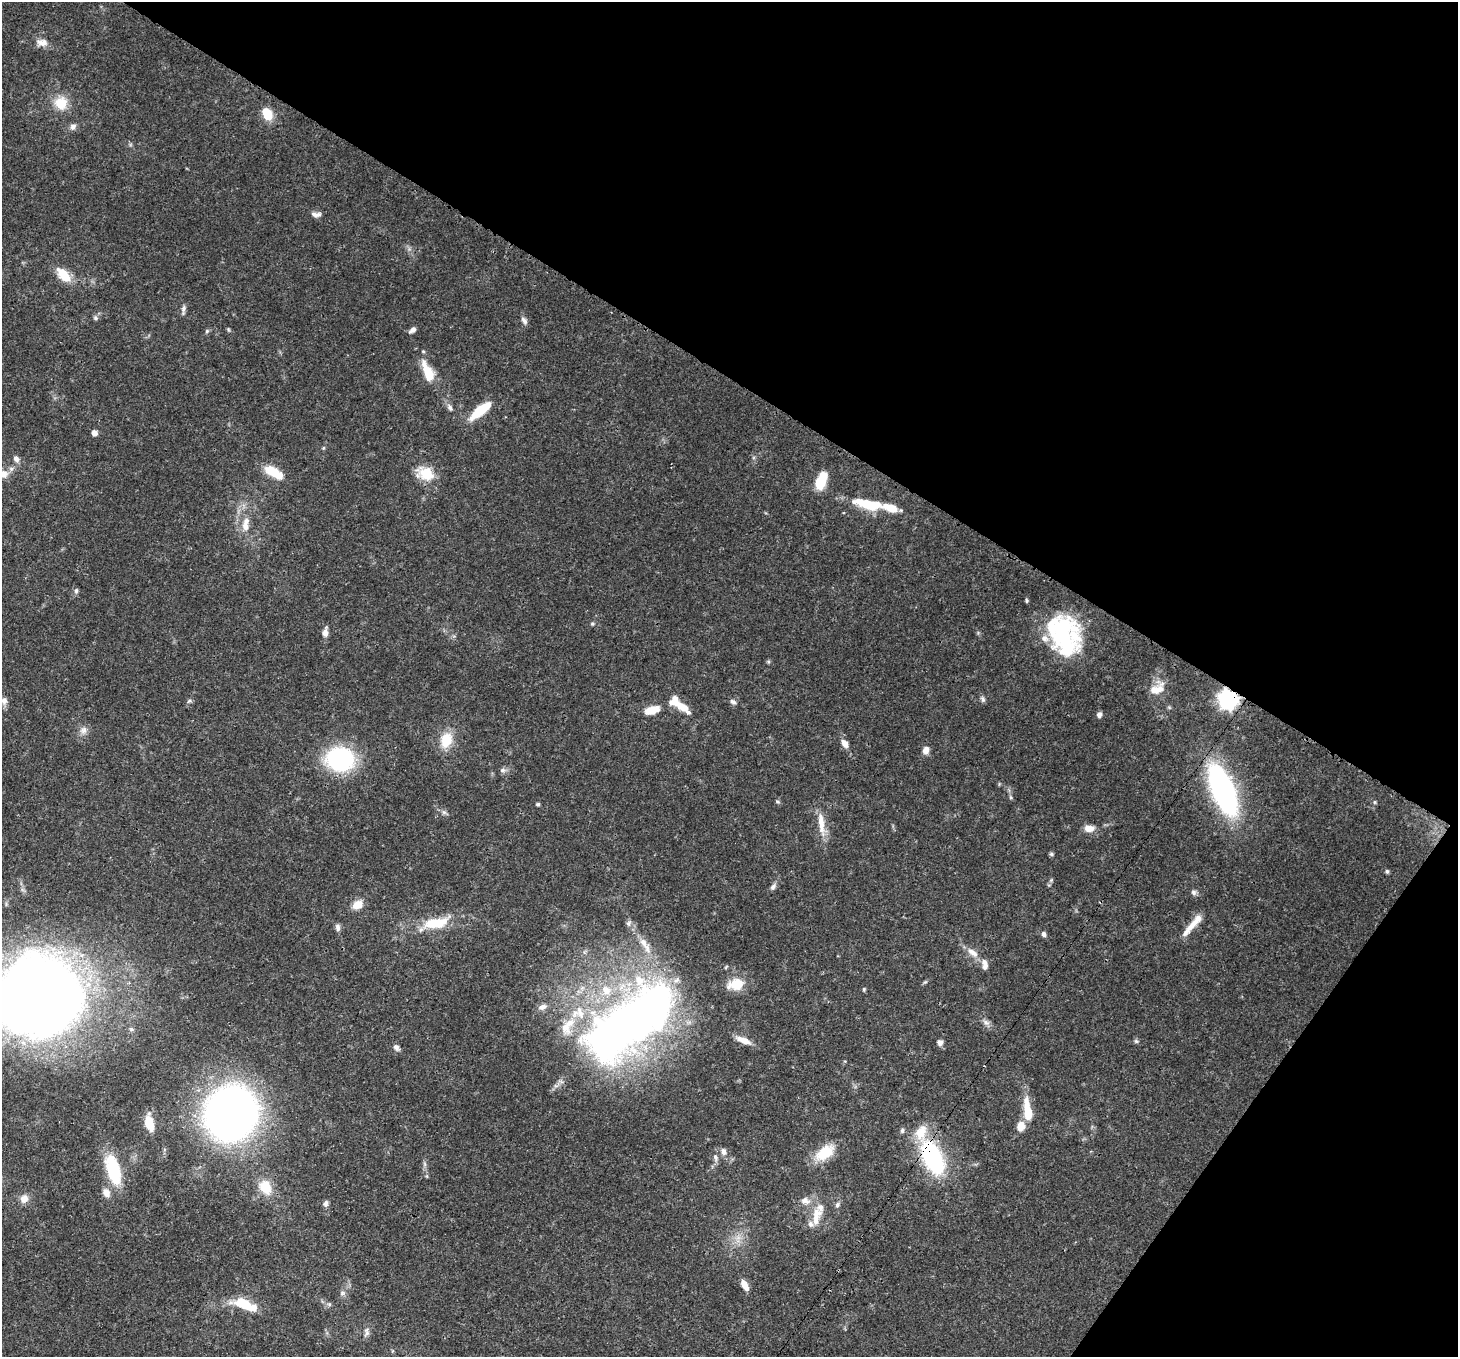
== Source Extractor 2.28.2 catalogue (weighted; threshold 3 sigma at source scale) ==
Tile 8 of 4 x 4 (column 4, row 2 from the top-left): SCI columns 4447-5902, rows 3070-4424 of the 5972 x 6065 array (HDU 1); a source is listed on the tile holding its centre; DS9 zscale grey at full resolution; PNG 1460 x 1359 px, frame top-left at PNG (2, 2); no overlay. Shown black and unused: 33% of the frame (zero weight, under 3 of 4 exposures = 8% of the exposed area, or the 3 px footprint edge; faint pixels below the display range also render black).
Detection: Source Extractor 2.28.2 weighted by HDU 2 'WHT'; one run over the whole footprint, this tile lists its part. Background 0.0538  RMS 0.0028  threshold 0.0127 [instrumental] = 3 sigma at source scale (4.5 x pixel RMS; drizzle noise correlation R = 1.50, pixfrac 1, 0.0396/0.0396 arcsec/px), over >= 5 px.
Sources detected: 115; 1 too faint to see at this stretch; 2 inside a brighter object's white glare — not listed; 17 inside a brighter listed object's ellipse — not listed separately; the other 95 listed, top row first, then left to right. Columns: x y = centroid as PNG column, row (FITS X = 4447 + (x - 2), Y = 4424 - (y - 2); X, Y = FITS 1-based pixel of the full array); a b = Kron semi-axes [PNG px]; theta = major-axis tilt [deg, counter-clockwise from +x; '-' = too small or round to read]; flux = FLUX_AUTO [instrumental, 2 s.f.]
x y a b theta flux
42 42 15 9 -2 2.1
61 103 17 16 - 5.5
267 114 11 8 -63 6.9
73 126 9 7 17 1
316 214 13 6 -3 1.3
64 275 20 10 -50 5.8
183 309 13 5 81 0.89
95 318 6 6 - 0.61
524 321 10 6 -54 0.98
228 329 6 4 -47 0.34
412 330 9 5 34 1
207 331 5 4 - 0.4
428 373 21 8 -67 8.2
450 408 10 6 -67 0.94
480 410 24 8 39 10
94 433 6 6 - 1.3
16 459 7 6 - 1.3
274 472 25 11 -30 5.7
425 473 22 16 -19 6.4
820 483 11 10 - 6.1
868 504 39 11 -12 11
245 526 15 9 -76 2.8
76 591 6 5 - 0.62
1026 600 7 3 -89 0.38
592 624 6 5 - 0.45
325 633 10 6 84 1.8
1064 636 47 28 -84 33
1158 689 22 11 53 3.4
983 699 9 6 -81 0.73
1228 699 7 7 - 140
4 701 9 8 - 1.3
189 701 7 5 30 0.5
733 702 8 5 -31 0.77
683 707 19 9 -36 3.9
652 710 16 8 17 4.6
1099 715 7 6 - 0.86
83 730 11 9 46 1.5
446 740 20 14 73 6.2
845 743 10 6 -58 1.9
926 750 8 6 72 1.8
340 759 25 22 -11 35
503 770 8 7 - 0.82
1223 790 37 15 -68 92
1011 797 6 4 -46 0.36
778 802 6 4 -19 0.39
1374 802 6 4 89 0.33
538 804 5 4 - 0.41
444 812 7 6 - 0.71
821 823 34 8 -84 4.4
1089 828 11 8 -1 2.4
1051 854 6 5 - 0.46
1387 871 5 4 - 0.48
1051 880 5 5 - 0.38
773 887 10 6 57 0.87
1194 892 8 7 - 0.8
358 905 11 8 30 3.7
436 923 32 12 12 9.6
1192 925 24 8 46 3.4
338 927 9 6 -83 0.99
1044 934 7 5 -58 0.85
645 945 30 9 -59 4.7
973 953 17 8 -35 2.6
985 964 13 6 -82 1.9
736 984 20 14 10 6
40 997 51 47 9 590
542 1007 11 7 18 1.5
629 1023 127 53 37 200
986 1023 9 7 -24 1.1
131 1029 7 5 -17 0.57
744 1040 20 7 -23 2.9
1136 1041 6 6 - 0.5
940 1042 5 5 - 1.8
396 1047 9 7 -48 0.98
1028 1111 26 8 -82 7.3
231 1113 42 38 63 170
149 1123 14 7 -78 7.2
1021 1126 10 9 - 3.2
902 1131 7 5 87 0.61
723 1151 10 7 -66 1.3
825 1152 25 14 36 7.7
715 1157 11 6 -72 0.93
933 1157 37 18 -65 32
113 1169 28 12 -74 18
427 1176 6 4 72 0.31
265 1187 19 14 -58 5.7
106 1193 12 9 -69 2
24 1199 12 10 50 1.9
805 1201 14 10 -18 2.2
325 1203 8 6 78 0.94
837 1205 8 6 65 0.76
816 1216 28 12 79 5.1
745 1285 14 6 -61 2.3
342 1293 7 6 - 0.72
244 1304 28 13 -20 7.7
367 1333 9 6 60 0.99
Overlapping masked pixels (flux is a lower limit): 3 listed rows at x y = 1228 699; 629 1023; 933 1157
Isophote crosses this tile's border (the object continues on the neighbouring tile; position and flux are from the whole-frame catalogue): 1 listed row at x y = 40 997